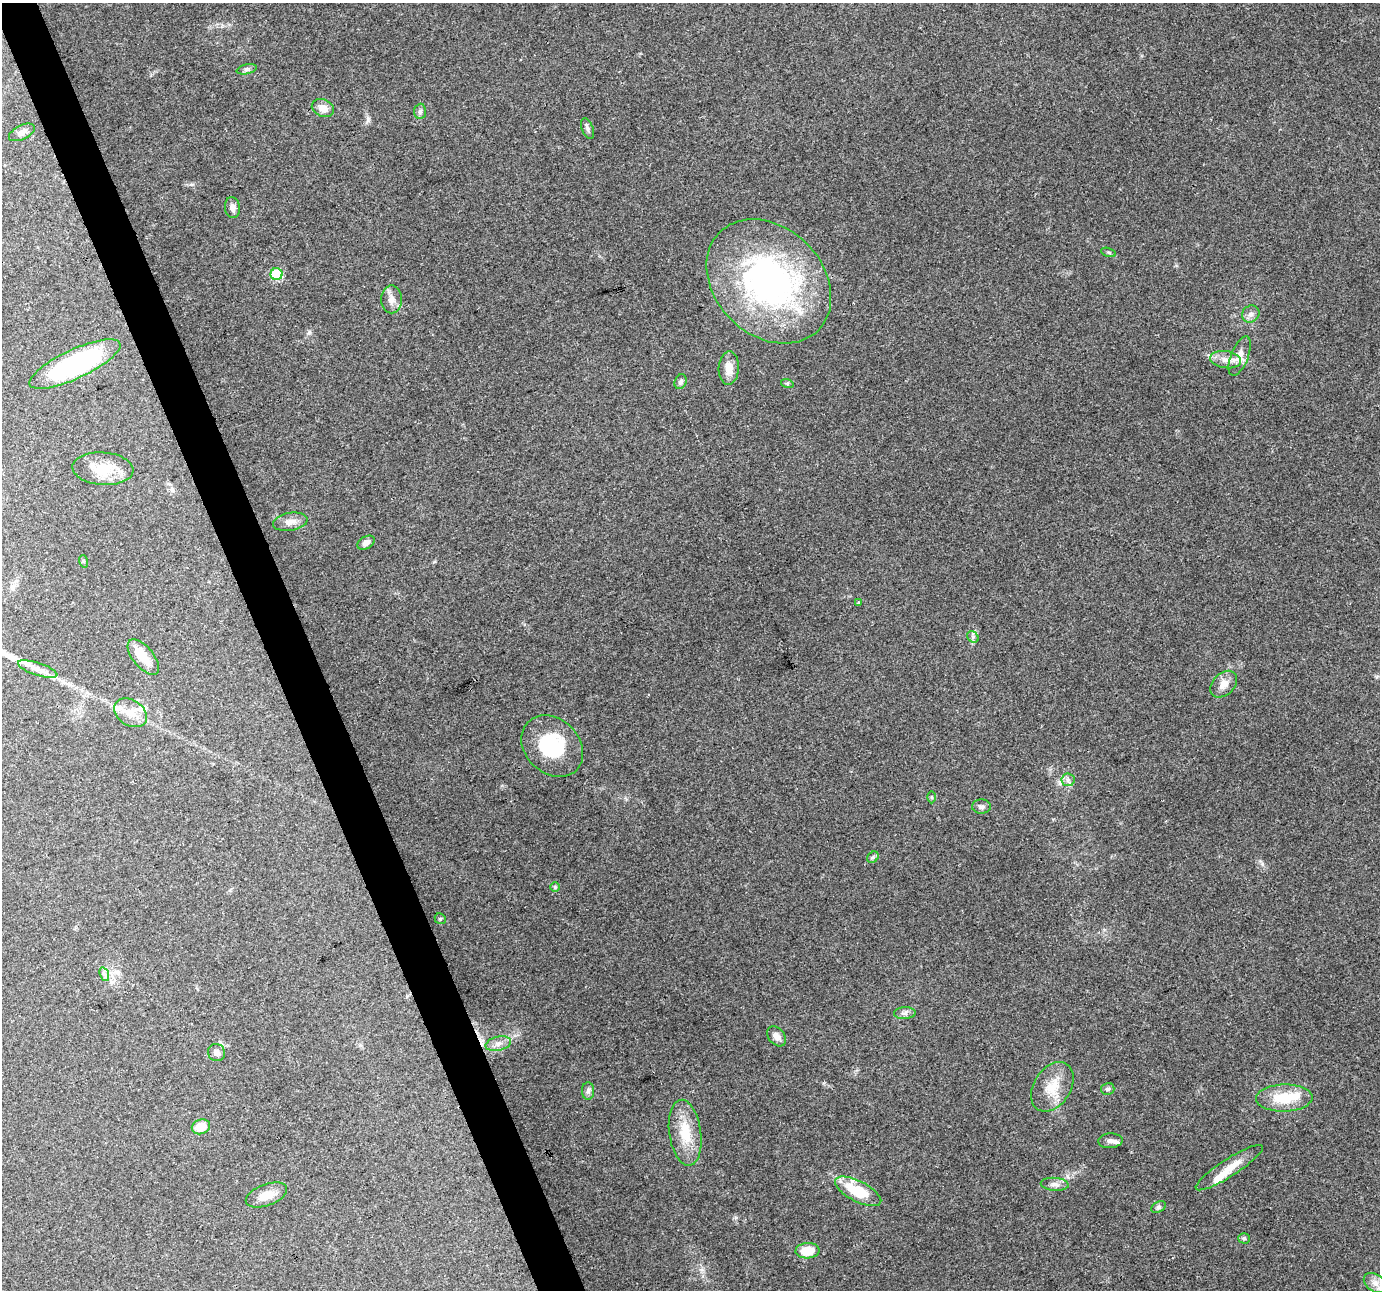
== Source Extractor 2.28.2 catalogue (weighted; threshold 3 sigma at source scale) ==
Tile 11 of 4 x 4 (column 3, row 3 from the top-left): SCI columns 2759-4136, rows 1365-2652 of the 5517 x 5359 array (HDU 1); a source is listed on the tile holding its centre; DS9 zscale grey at full resolution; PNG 1382 x 1292 px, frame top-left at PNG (2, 3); each listed source drawn as its Kron ellipse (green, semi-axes under 4 px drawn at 4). Shown black and unused: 3% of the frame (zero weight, under 3 of 4 exposures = <1% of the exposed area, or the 3 px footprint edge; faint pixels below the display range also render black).
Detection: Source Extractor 2.28.2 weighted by HDU 2 'WHT'; one run over the whole footprint, this tile lists its part. Background 0.192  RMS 0.0071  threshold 0.0322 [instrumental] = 3 sigma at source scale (4.5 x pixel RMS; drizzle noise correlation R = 1.50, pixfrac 1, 0.0396/0.0396 arcsec/px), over >= 5 px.
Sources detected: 60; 3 inside a brighter object's white glare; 1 cosmic-ray / hot-pixel residue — neither listed nor drawn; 2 inside a brighter listed object's ellipse — not listed separately; the other 54 listed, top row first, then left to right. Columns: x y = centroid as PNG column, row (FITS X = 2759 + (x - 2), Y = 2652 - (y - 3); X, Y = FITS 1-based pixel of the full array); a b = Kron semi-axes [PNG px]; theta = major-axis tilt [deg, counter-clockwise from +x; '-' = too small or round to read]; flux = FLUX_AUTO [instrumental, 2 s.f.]
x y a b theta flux
247 69 10 5 12 1.7
323 108 11 8 -23 6.4
420 111 8 6 86 1.8
588 128 11 5 -70 2
22 132 14 7 26 3.8
232 208 10 7 -83 3.8
1109 252 8 3 -19 0.97
276 274 6 6 - 45
769 281 69 54 -45 220
391 299 14 10 -90 5.7
1251 314 9 8 - 3.5
1240 356 21 8 68 7.1
1226 360 15 8 -8 6.3
75 364 50 14 25 110
729 368 16 10 87 7.6
681 382 8 5 67 1.8
787 383 6 4 -18 1.1
103 469 30 16 -4 20
290 522 17 9 10 5.9
366 543 9 6 32 3.4
83 561 6 4 -72 0.91
858 603 3 3 - 2.1
973 637 6 5 - 1.6
143 657 21 10 -50 12
38 669 20 6 -18 6
1224 684 15 11 44 6.7
130 713 18 12 -33 10
552 746 34 27 -45 40
1068 780 7 6 - 2.4
932 797 6 4 -89 0.88
981 807 9 7 2 2.2
873 857 6 5 - 1.3
555 887 5 5 - 1
440 919 6 5 - 1.1
104 974 7 4 -71 1.9
905 1013 11 6 3 2.5
776 1036 11 8 -47 4.7
498 1044 13 7 13 4.6
216 1052 9 8 - 2.9
1052 1087 27 18 57 17
1108 1089 7 5 14 1.5
588 1091 9 6 89 2.3
1284 1098 28 13 2 22
201 1127 9 7 20 14
685 1133 33 16 -82 21
1110 1141 12 7 5 3.6
1229 1168 39 8 33 12
1055 1184 14 6 -4 3.5
858 1191 25 10 -27 27
266 1195 22 10 20 9.1
1158 1207 8 5 27 1.6
1244 1238 6 5 - 1.2
807 1251 12 7 4 14
1375 1283 13 8 -36 5.1
Unlisted compact peaks at least as high as the median listed source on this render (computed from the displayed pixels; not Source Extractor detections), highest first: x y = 368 120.